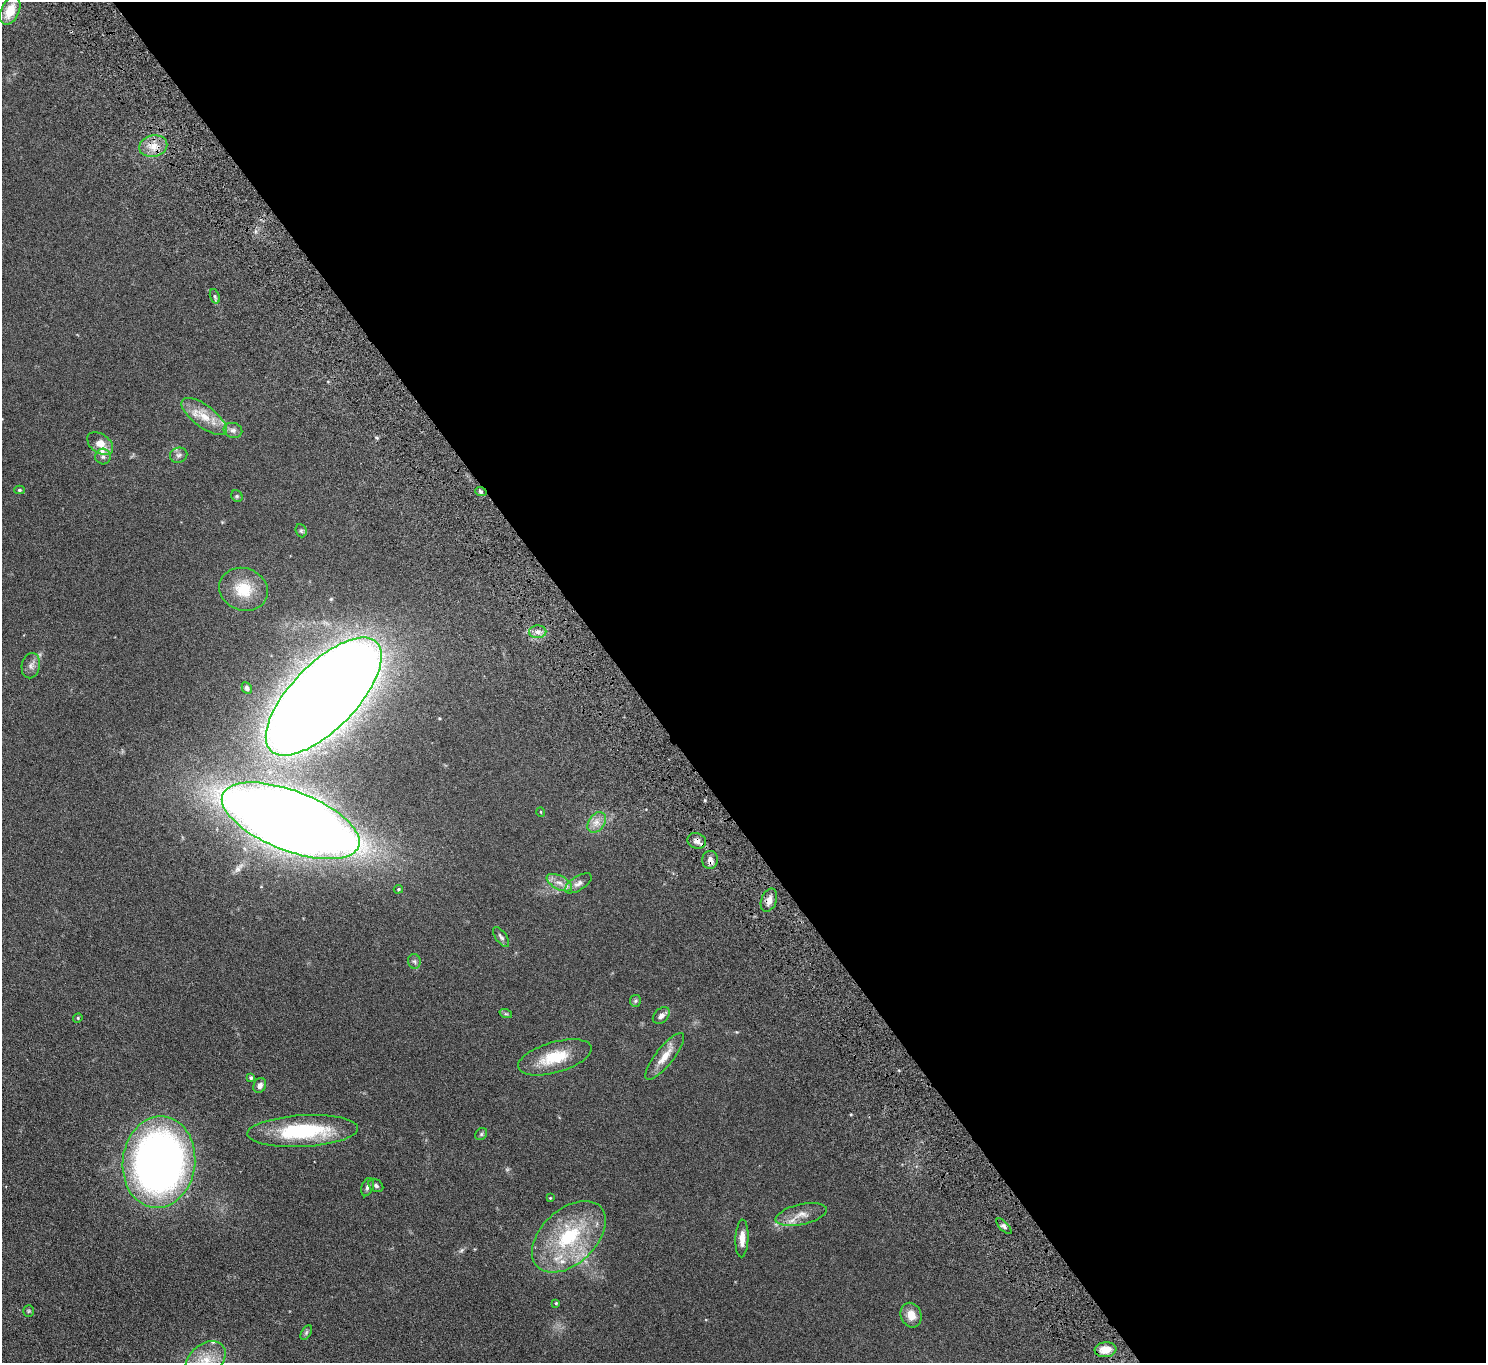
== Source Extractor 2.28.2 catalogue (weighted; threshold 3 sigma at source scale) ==
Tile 8 of 4 x 4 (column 4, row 2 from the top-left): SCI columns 4503-5986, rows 2926-4286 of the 6036 x 5989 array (HDU 1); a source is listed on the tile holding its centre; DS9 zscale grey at full resolution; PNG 1488 x 1365 px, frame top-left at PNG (2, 2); each listed source drawn as its Kron ellipse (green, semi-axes under 4 px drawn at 4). Shown black and unused: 58% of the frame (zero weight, under 4 of 8 exposures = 3% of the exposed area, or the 3 px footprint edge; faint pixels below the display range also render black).
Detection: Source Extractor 2.28.2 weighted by HDU 2 'WHT'; one run over the whole footprint, this tile lists its part. Background 0.122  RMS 0.0068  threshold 0.0279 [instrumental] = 3 sigma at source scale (4.09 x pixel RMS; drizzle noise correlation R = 1.36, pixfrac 0.8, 0.05/0.05 arcsec/px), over >= 5 px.
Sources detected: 57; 1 too faint to see at this stretch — neither listed nor drawn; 4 inside a brighter listed object's ellipse — not listed separately; the other 52 listed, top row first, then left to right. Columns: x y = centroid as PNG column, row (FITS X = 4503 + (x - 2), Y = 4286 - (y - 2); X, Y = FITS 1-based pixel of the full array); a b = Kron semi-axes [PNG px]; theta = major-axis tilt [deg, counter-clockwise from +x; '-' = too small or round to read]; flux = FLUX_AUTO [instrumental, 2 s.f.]
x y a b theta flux
10 11 14 9 64 11
153 146 14 10 12 7
215 296 7 4 -72 1.2
204 416 27 11 -37 11
233 430 9 7 -14 2.3
100 444 14 9 -37 6.5
179 455 9 7 15 1.9
103 457 8 7 - 1.8
19 490 5 4 - 0.78
481 492 6 3 -19 1
237 496 6 5 - 0.92
301 531 7 5 -68 1
243 589 25 21 -20 18
538 632 8 6 3 2.6
31 666 13 9 78 2.9
247 688 6 4 -61 1.5
324 697 76 32 46 2000
541 812 5 3 - 0.4
291 821 73 30 -21 1700
597 822 11 7 55 4.1
697 841 9 7 -18 3
710 860 9 8 - 3
559 883 14 6 -27 4.3
578 883 15 7 32 3.1
398 889 5 4 - 0.66
769 900 12 7 69 3.7
501 937 11 5 -54 1.8
414 961 7 6 - 1.3
635 1001 6 5 - 1
506 1014 6 4 -18 0.91
661 1016 10 6 44 2.5
78 1018 5 4 - 0.7
665 1056 29 9 52 8.4
555 1057 38 15 16 20
251 1078 4 3 - 1.3
260 1085 8 6 63 2.5
303 1131 55 16 3 51
481 1134 6 5 - 1
159 1162 46 36 83 370
376 1185 8 6 -35 1.4
367 1187 9 6 70 1.6
550 1198 3 3 - 0.42
801 1215 26 10 12 7
1004 1226 10 4 -46 1.6
569 1237 43 27 43 48
742 1238 19 6 87 5.3
556 1303 3 3 - 0.59
29 1311 5 5 - 0.82
911 1315 12 10 -67 6.1
306 1333 8 4 59 1.1
1105 1350 11 7 6 8.2
206 1360 22 15 40 14
Overlapping masked pixels (flux is a lower limit): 2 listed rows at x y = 697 841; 710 860
Isophote crosses this tile's border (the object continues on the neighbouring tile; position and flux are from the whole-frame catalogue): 1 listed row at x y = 206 1360